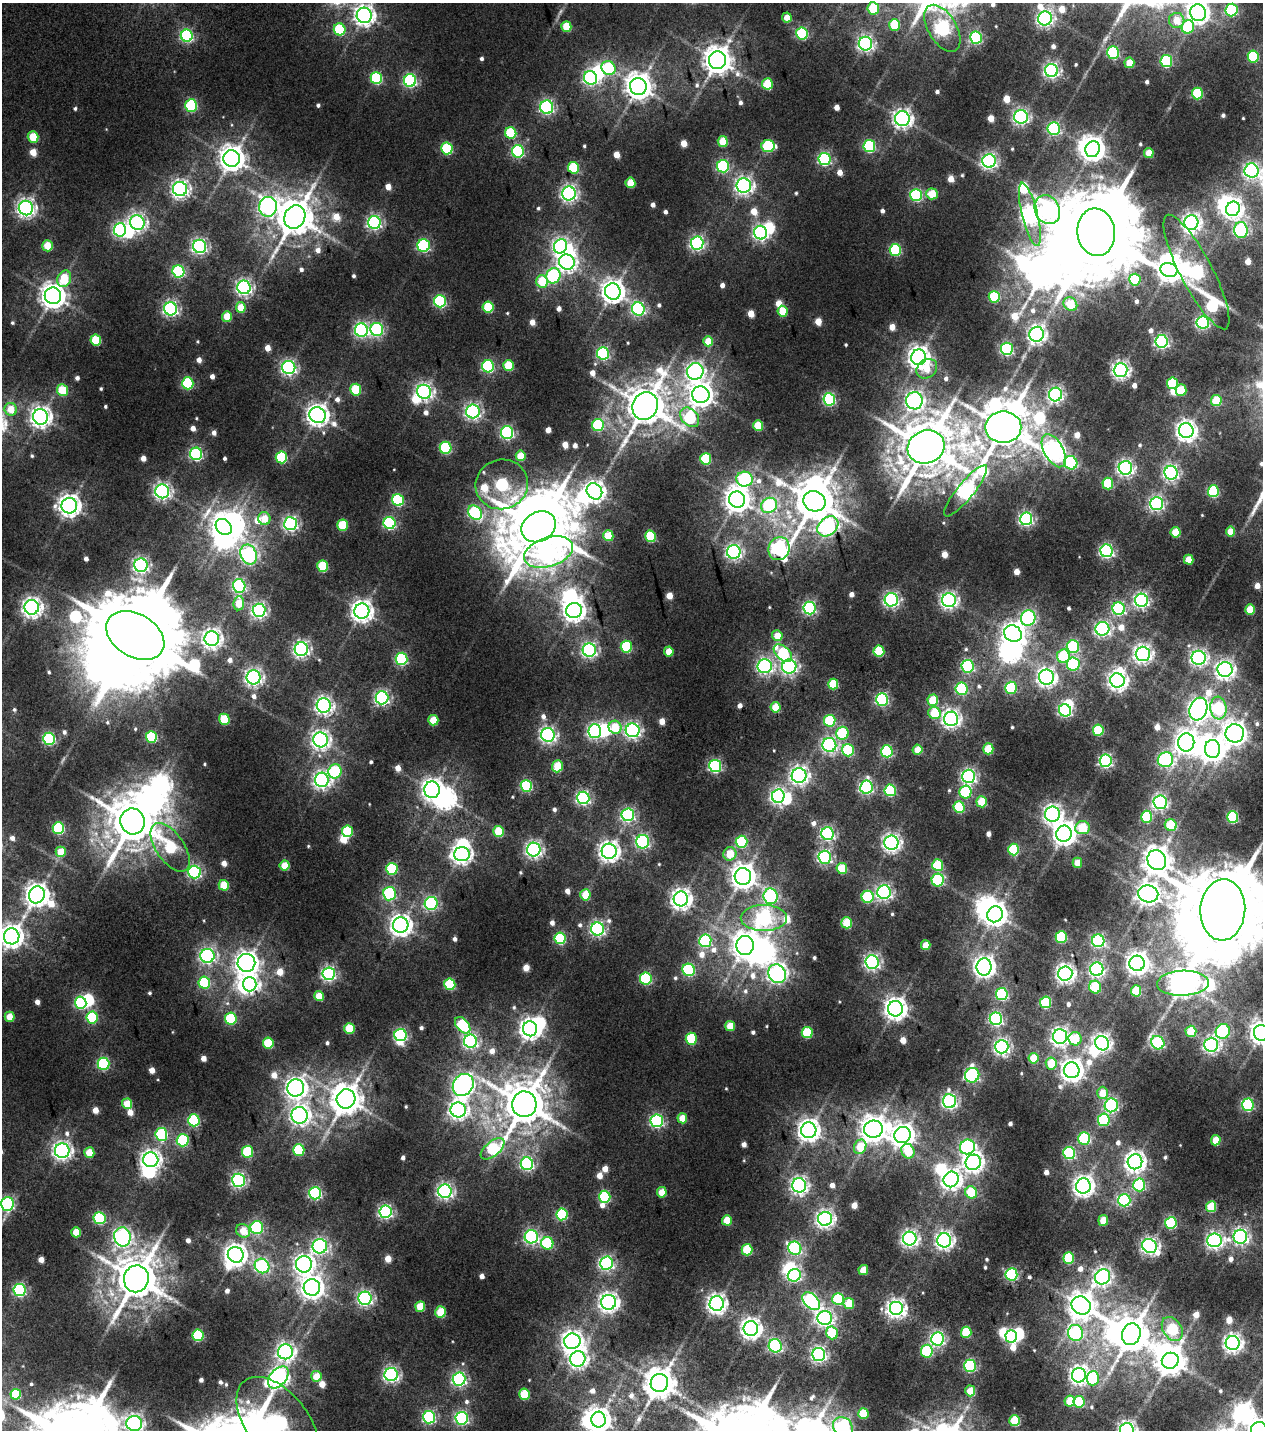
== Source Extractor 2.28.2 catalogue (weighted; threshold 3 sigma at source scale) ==
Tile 6 of 4 x 4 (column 2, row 2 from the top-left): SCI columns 1565-2825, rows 3090-4517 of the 5576 x 6577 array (HDU 1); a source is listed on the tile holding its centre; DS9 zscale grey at full resolution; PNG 1265 x 1432 px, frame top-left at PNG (2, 3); each listed source drawn as its Kron ellipse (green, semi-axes under 4 px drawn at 4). Nothing masked; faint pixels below the display range render black.
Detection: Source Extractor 2.28.2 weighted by HDU 2 'WHT'; one run over the whole footprint, this tile lists its part. Background 0.0109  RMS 0.0057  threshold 0.0257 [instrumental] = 3 sigma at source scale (4.5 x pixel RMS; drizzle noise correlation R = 1.50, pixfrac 1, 0.0396/0.0396 arcsec/px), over >= 5 px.
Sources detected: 759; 7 too faint to see at this stretch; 48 inside a brighter object's white glare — neither listed nor drawn; of the other 704, all 500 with FLUX_AUTO >= 9.85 (the completeness limit of this list) listed and drawn (204 fainter detections not listed), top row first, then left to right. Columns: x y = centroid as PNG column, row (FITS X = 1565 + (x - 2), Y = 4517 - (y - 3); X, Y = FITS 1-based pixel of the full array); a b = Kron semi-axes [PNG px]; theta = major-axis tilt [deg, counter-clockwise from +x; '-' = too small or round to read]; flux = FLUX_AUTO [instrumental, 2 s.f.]
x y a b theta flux
873 8 6 5 - 28
1232 10 6 6 - 64
1198 13 8 8 - 390
364 15 7 7 - 350
787 18 5 4 - 10
1045 18 7 7 - 200
1177 20 8 7 - 10
895 25 6 5 - 27
566 27 5 5 - 17
1188 27 7 6 - 39
942 28 26 14 -59 160
340 29 6 6 - 38
802 34 6 6 - 69
187 36 6 6 - 90
976 38 6 6 - 66
865 44 7 6 - 190
1113 52 6 6 - 69
1253 56 6 5 - 42
717 60 9 8 - 790
1166 61 6 6 - 57
1129 63 5 5 - 12
609 68 7 6 - 49
1051 70 6 6 - 180
376 78 6 6 - 53
590 78 7 6 - 130
410 81 6 6 - 100
767 84 6 5 - 23
638 86 8 8 - 700
1197 93 6 5 - 38
191 106 6 6 - 55
547 107 6 6 - 120
1021 117 7 7 - 170
902 119 7 7 - 290
1054 129 6 6 - 84
511 133 6 5 - 35
33 137 5 5 - 20
723 142 5 5 - 21
768 146 7 6 - 42
869 146 6 6 - 62
447 148 6 5 - 50
1093 149 8 7 - 460
518 151 6 6 - 76
1149 153 5 5 - 11
232 159 8 8 - 640
824 159 6 6 - 94
989 161 7 6 - 170
723 166 6 6 - 78
573 168 6 5 - 35
1252 171 7 7 - 190
630 183 5 5 - 14
744 186 7 7 - 240
180 189 7 7 - 250
569 193 7 7 - 210
932 194 6 5 - 18
916 195 6 6 - 74
268 207 10 9 - 220
26 208 7 7 - 280
1233 209 7 6 - 270
1047 210 15 12 -63 140
1030 214 32 7 -76 320
295 217 12 10 63 1600
374 222 6 6 - 140
137 223 7 7 - 210
1191 223 7 7 - 260
120 230 7 6 - 120
1241 230 8 6 -87 120
1096 232 24 19 -82 9800
761 233 7 6 - 180
697 243 6 6 - 150
47 246 5 5 - 15
200 246 6 6 - 170
424 246 6 6 - 83
560 246 7 6 - 180
895 250 6 5 - 51
567 262 8 7 - 260
1169 270 8 7 - 480
178 271 6 6 - 69
1196 272 64 16 -62 240
553 276 8 7 - 78
64 279 8 6 68 17
1135 280 6 5 - 27
542 282 6 6 - 21
244 287 7 6 - 200
613 292 8 8 - 490
53 296 8 8 - 620
994 297 6 5 - 36
440 301 6 6 - 73
1070 304 7 6 - 18
241 307 5 5 - 12
488 307 6 5 - 33
171 309 6 6 - 170
638 309 7 6 - 120
783 311 5 5 - 17
227 316 5 5 - 13
1203 322 6 6 - 120
377 329 6 6 - 99
361 330 7 6 - 140
1037 334 7 7 - 270
96 340 5 5 - 27
708 341 5 5 - 13
1162 341 6 6 - 120
1007 349 6 6 - 84
603 353 6 6 - 96
919 357 8 7 - 420
509 365 5 5 - 23
488 366 6 6 - 76
289 368 6 6 - 170
927 369 11 9 38 10
1121 370 7 7 - 240
695 371 8 8 - 250
188 383 6 5 - 54
1172 383 6 5 - 34
62 390 6 5 - 20
356 390 6 5 - 30
1181 390 6 5 - 19
424 392 7 6 - 230
1055 394 7 6 - 190
701 395 8 8 - 540
829 399 6 6 - 89
914 401 8 8 - 240
1216 401 5 5 - 25
645 406 14 12 64 1800
11 409 6 6 - 12
473 411 7 7 - 180
318 415 8 7 - 420
41 417 8 7 - 370
690 417 11 8 -47 57
598 425 6 6 - 44
758 425 5 5 - 20
1003 427 18 15 0 2500
1186 431 7 7 - 350
507 433 6 6 - 98
926 447 19 16 23 3200
445 448 6 6 - 48
1054 451 18 9 -62 370
196 454 6 6 - 94
521 456 5 5 - 15
281 457 6 5 - 44
706 459 6 5 - 36
1071 463 7 6 - 79
1125 468 7 7 - 210
1171 473 7 6 - 160
745 479 8 7 - 95
502 484 26 25 - 110
1108 484 6 5 - 30
162 491 7 7 - 200
594 491 8 7 - 350
966 491 32 8 51 220
1213 491 6 5 - 52
737 499 8 8 - 660
398 500 6 5 - 58
814 501 11 10 - 1900
1157 503 6 6 - 160
769 505 8 7 - 66
69 506 8 7 - 410
475 513 8 6 -48 100
264 518 7 6 - 11
1026 519 6 6 - 130
390 523 6 6 - 80
291 524 6 6 - 160
342 525 5 5 - 28
828 526 11 9 40 200
224 527 9 7 -45 520
539 527 18 14 30 4800
1175 532 5 5 - 17
1231 532 5 5 - 11
608 536 5 5 - 21
650 536 6 5 - 35
779 549 12 10 65 170
1107 551 6 6 - 140
548 552 25 14 18 230
734 552 7 7 - 180
249 555 10 8 -68 170
1189 560 5 5 - 12
141 565 7 6 - 180
323 566 6 5 - 31
239 586 7 6 - 110
891 600 6 6 - 160
949 600 7 7 - 220
1141 600 6 6 - 170
239 603 7 5 84 14
32 607 7 7 - 320
809 608 6 6 - 110
1119 609 6 6 - 99
259 610 6 6 - 170
1250 610 5 5 - 17
362 611 7 7 - 400
574 611 8 7 - 430
1028 618 8 7 - 120
1102 629 7 6 - 160
1013 634 9 8 - 410
777 635 5 5 - 10
135 636 31 21 -31 11000
212 639 7 7 - 310
626 647 6 5 - 44
1073 647 6 6 - 70
301 649 7 6 - 200
589 650 7 6 - 160
669 651 5 4 - 9.9
879 651 5 5 - 30
783 653 11 6 -44 43
1143 654 7 7 - 260
1063 656 6 6 - 26
1199 658 7 7 - 210
401 659 6 6 - 72
1073 664 6 6 - 64
765 666 7 7 - 180
789 666 7 7 - 180
968 666 6 6 - 77
1225 669 7 7 - 290
254 677 7 7 - 240
1046 677 7 7 - 280
1117 680 7 7 - 300
833 684 5 5 - 26
1011 688 6 5 - 46
962 689 6 6 - 58
382 698 6 6 - 150
882 700 6 6 - 99
933 700 5 5 - 20
324 706 7 7 - 240
776 707 5 5 - 17
1218 708 11 8 -84 63
1198 709 11 8 71 370
1065 710 6 6 - 100
935 713 6 6 - 24
224 719 5 5 - 23
951 719 7 7 - 280
433 720 5 5 - 16
830 721 6 5 - 45
615 727 6 6 - 18
633 730 7 7 - 190
1098 730 6 5 - 33
595 731 7 6 - 150
842 733 6 6 - 38
1235 733 9 9 - 510
548 735 7 6 - 200
151 737 6 5 - 51
49 739 6 6 - 86
320 740 7 7 - 270
1186 742 9 8 - 430
829 745 7 7 - 170
988 749 5 5 - 20
1213 749 9 7 -87 480
848 750 6 6 - 40
918 750 5 5 - 12
887 751 6 6 - 69
1165 760 8 7 - 130
1106 761 6 6 - 110
557 766 6 5 - 20
715 766 6 6 - 97
335 771 7 6 - 43
799 776 7 7 - 260
969 776 6 6 - 160
322 780 7 7 - 240
526 786 6 5 - 63
866 787 7 6 - 130
432 790 8 7 - 360
890 790 6 5 - 58
965 792 6 6 - 43
778 796 7 6 - 190
583 798 6 6 - 140
982 802 5 5 - 22
1160 802 7 6 - 170
959 807 6 5 - 37
1052 814 8 7 - 260
628 815 6 6 - 110
1146 817 6 5 - 35
1233 817 6 5 - 59
133 821 13 12 - 2500
1171 825 6 6 - 26
58 828 6 6 - 60
1082 828 7 6 - 23
347 831 6 5 - 38
499 831 5 5 - 22
828 834 6 6 - 120
1064 834 8 7 - 460
643 842 7 6 - 120
742 842 6 6 - 58
891 843 7 7 - 270
170 847 28 14 -55 41
534 850 7 6 - 220
1014 850 6 5 - 38
609 851 7 7 - 340
61 852 5 5 - 14
462 854 8 7 - 330
730 854 7 6 - 13
825 857 6 6 - 130
1157 860 10 9 - 810
1077 863 5 5 - 9.9
285 865 5 5 - 14
938 865 6 5 - 34
842 868 5 5 - 20
392 869 6 5 - 46
194 872 6 6 - 110
743 876 8 8 - 620
938 880 6 6 - 61
224 885 5 5 - 18
884 892 7 7 - 170
389 894 6 6 - 72
1148 894 10 8 -10 490
37 895 9 8 - 480
585 895 5 5 - 18
771 896 8 7 - 100
868 897 6 6 - 49
681 899 7 7 - 350
431 903 6 6 - 98
1223 910 30 22 86 9300
995 914 8 7 - 470
764 918 23 13 0 160
847 923 5 5 - 23
401 925 8 7 - 410
597 929 6 6 - 160
12 936 8 8 - 470
1061 937 6 5 - 55
560 938 6 5 - 50
705 941 6 6 - 77
1098 941 6 6 - 100
745 945 9 8 - 620
926 945 5 4 - 12
207 956 7 7 - 170
872 962 7 6 - 180
246 963 9 9 - 480
1137 963 8 7 - 440
984 967 8 7 - 390
1097 969 7 6 - 150
689 970 6 6 - 73
1065 973 7 7 - 300
329 974 6 6 - 150
777 974 9 8 - 230
646 979 6 5 - 62
204 983 6 6 - 46
1183 983 26 12 2 840
250 984 7 7 - 250
450 984 6 5 - 45
1095 987 6 6 - 29
1136 991 5 5 - 22
1002 994 6 6 - 65
319 996 5 5 - 12
1046 1002 6 5 - 41
81 1003 6 5 - 67
895 1009 7 7 - 430
10 1017 5 5 - 10
92 1017 6 5 - 42
231 1019 6 6 - 39
996 1019 6 6 - 120
463 1025 9 6 -48 47
730 1026 5 5 - 12
349 1028 5 5 - 23
530 1029 7 7 - 400
1191 1031 6 5 - 22
1223 1031 7 7 - 71
807 1033 5 5 - 32
1261 1033 8 7 - 460
400 1035 6 6 - 110
1060 1036 7 7 - 270
691 1039 6 5 - 35
1075 1039 6 6 - 18
470 1041 6 6 - 160
268 1043 5 5 - 26
1102 1043 7 7 - 250
1158 1043 7 6 - 97
1211 1045 7 7 - 200
1002 1047 7 6 - 200
1033 1058 5 5 - 16
1051 1063 6 5 - 17
103 1064 6 6 - 71
1072 1070 8 7 - 440
972 1075 7 7 - 110
463 1085 11 9 54 340
296 1088 8 8 - 390
1102 1093 6 5 - 10
346 1099 10 9 - 1100
950 1101 7 6 - 170
127 1104 5 5 - 16
524 1104 13 12 - 2200
1111 1105 7 6 - 98
1248 1105 6 6 - 78
458 1110 7 7 - 260
300 1115 8 8 - 290
682 1118 5 5 - 12
194 1120 6 6 - 59
1104 1120 6 6 - 61
657 1121 6 6 - 100
873 1129 9 8 - 750
809 1130 8 7 - 470
161 1134 6 6 - 56
903 1135 8 8 - 440
1084 1138 6 6 - 55
183 1140 6 6 - 53
1216 1140 5 5 - 12
860 1147 7 6 - 19
967 1147 7 7 - 100
493 1149 14 7 40 48
299 1150 6 5 - 36
62 1151 7 7 - 270
908 1151 7 6 - 19
247 1152 6 5 - 34
89 1153 5 5 - 12
1069 1153 6 6 - 69
151 1160 7 7 - 300
973 1162 8 7 - 330
1135 1162 7 7 - 380
527 1164 6 6 - 110
951 1179 8 7 - 320
238 1180 6 6 - 140
799 1185 7 7 - 230
1139 1185 6 6 - 73
1083 1186 7 7 - 370
445 1191 6 6 - 200
662 1192 5 5 - 11
971 1192 6 6 - 30
315 1193 6 6 - 100
605 1197 6 5 - 57
1124 1200 6 6 - 82
7 1204 7 6 - 100
1211 1207 5 5 - 23
386 1212 6 6 - 130
562 1214 6 5 - 54
100 1218 6 6 - 60
825 1219 7 7 - 260
727 1220 5 5 - 13
1103 1220 5 5 - 12
1171 1223 6 5 - 49
257 1228 6 6 - 73
243 1231 7 6 - 11
76 1232 5 5 - 11
122 1237 9 8 - 210
531 1237 6 6 - 130
1240 1237 7 7 - 180
910 1239 7 7 - 230
944 1240 7 7 - 260
1215 1240 7 7 - 220
547 1243 6 6 - 48
320 1246 7 7 - 160
1150 1246 7 6 - 220
795 1248 7 6 - 100
747 1250 6 5 - 27
236 1255 8 7 - 430
1069 1258 6 5 - 38
606 1263 6 6 - 140
304 1264 8 8 - 300
262 1266 8 7 - 110
863 1270 5 5 - 11
1011 1274 6 6 - 87
794 1275 6 6 - 100
1103 1277 8 7 - 230
136 1279 13 12 - 2200
312 1287 8 8 - 480
19 1290 6 6 - 95
365 1298 6 6 - 170
838 1299 6 6 - 42
811 1301 10 6 -45 130
608 1302 7 7 - 310
717 1303 7 7 - 320
849 1303 5 5 - 16
1081 1305 10 8 -31 780
420 1306 5 5 - 19
896 1308 7 7 - 290
441 1312 5 5 - 24
825 1318 7 7 - 210
751 1328 7 7 - 350
1172 1329 13 9 -57 42
966 1332 5 5 - 28
832 1333 6 5 - 26
1076 1333 8 7 - 110
1131 1334 11 9 72 1300
198 1335 6 5 - 48
1011 1336 6 5 - 92
938 1339 6 6 - 140
572 1341 8 8 - 360
1233 1343 7 7 - 290
775 1346 7 6 - 100
927 1351 6 6 - 47
285 1352 7 7 - 240
819 1354 6 6 - 180
578 1359 8 7 - 270
1170 1361 8 8 - 890
970 1366 6 6 - 73
391 1374 6 6 - 170
1079 1375 7 7 - 300
316 1376 5 5 - 13
278 1377 13 8 50 290
1093 1378 7 6 - 36
459 1379 6 6 - 130
659 1383 9 8 - 1100
970 1391 5 5 - 12
16 1394 5 5 - 26
524 1394 5 5 - 27
1070 1401 5 5 - 15
1079 1402 6 5 - 37
863 1413 5 5 - 23
429 1417 6 6 - 89
462 1418 6 6 - 120
599 1420 8 7 - 570
1015 1421 5 5 - 28
134 1423 8 7 - 230
277 1423 53 30 -52 250
843 1427 10 9 - 140
1127 1430 7 7 - 280
1259 1430 8 8 - 480
Isophote crosses this tile's border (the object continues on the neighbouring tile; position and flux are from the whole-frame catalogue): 15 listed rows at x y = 873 8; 1198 13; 364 15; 942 28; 1252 171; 1223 910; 12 936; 1261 1033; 7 1204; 599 1420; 134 1423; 277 1423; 843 1427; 1127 1430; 1259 1430